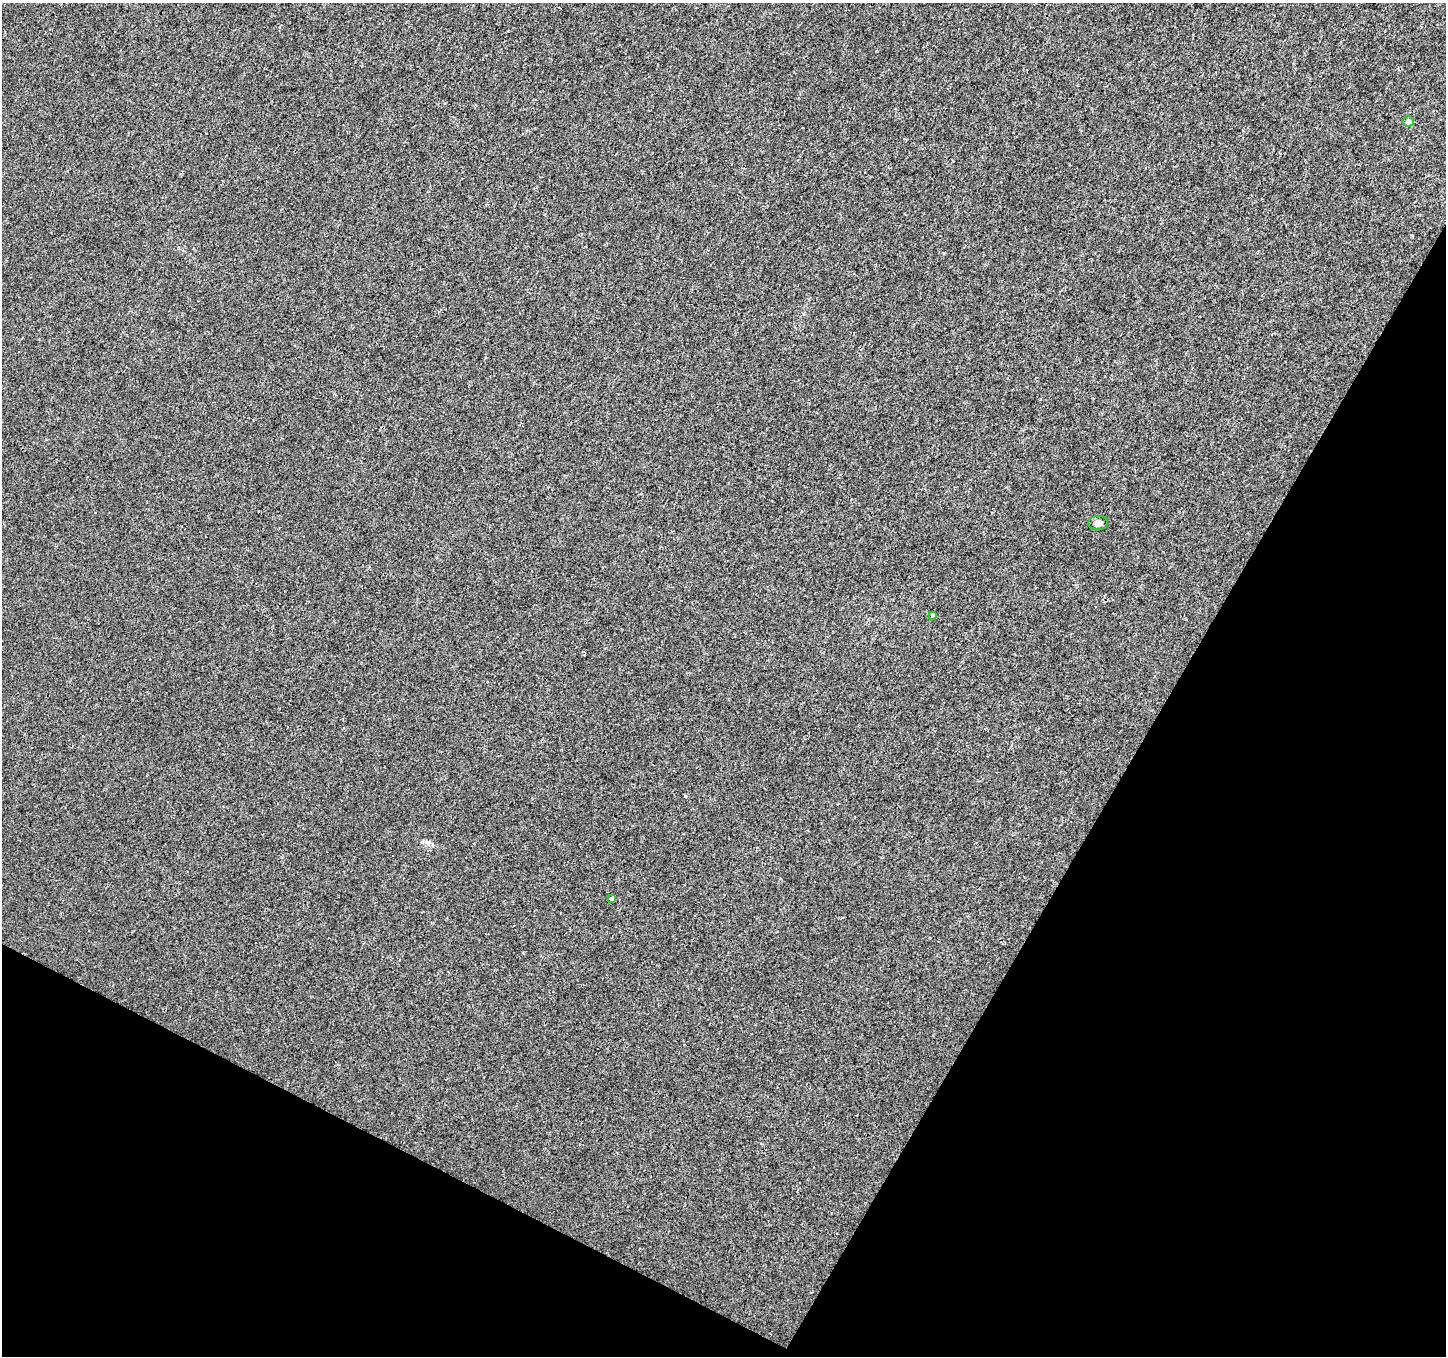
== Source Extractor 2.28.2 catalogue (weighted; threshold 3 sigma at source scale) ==
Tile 15 of 4 x 4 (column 3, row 4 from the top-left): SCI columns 2889-4332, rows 197-1550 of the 5783 x 5876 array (HDU 1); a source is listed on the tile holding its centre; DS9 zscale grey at full resolution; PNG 1448 x 1358 px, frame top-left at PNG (2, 3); each listed source drawn as its Kron ellipse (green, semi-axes under 4 px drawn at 4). Shown black and unused: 28% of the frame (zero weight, under 3 of 4 exposures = <1% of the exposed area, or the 3 px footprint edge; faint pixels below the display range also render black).
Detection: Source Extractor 2.28.2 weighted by HDU 2 'WHT'; one run over the whole footprint, this tile lists its part. Background 4.16e-04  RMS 0.0018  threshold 0.00801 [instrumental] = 3 sigma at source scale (4.5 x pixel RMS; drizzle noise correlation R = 1.50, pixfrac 1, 0.0396/0.0396 arcsec/px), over >= 5 px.
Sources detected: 4; all 4 listed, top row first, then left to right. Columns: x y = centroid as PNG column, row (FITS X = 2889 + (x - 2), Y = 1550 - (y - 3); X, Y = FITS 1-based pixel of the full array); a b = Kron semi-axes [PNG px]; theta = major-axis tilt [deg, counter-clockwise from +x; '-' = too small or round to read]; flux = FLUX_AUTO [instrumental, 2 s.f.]
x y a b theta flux
1408 121 5 5 - 0.73
1098 523 10 7 3 0.79
932 615 3 3 - 0.38
612 898 4 4 - 0.59